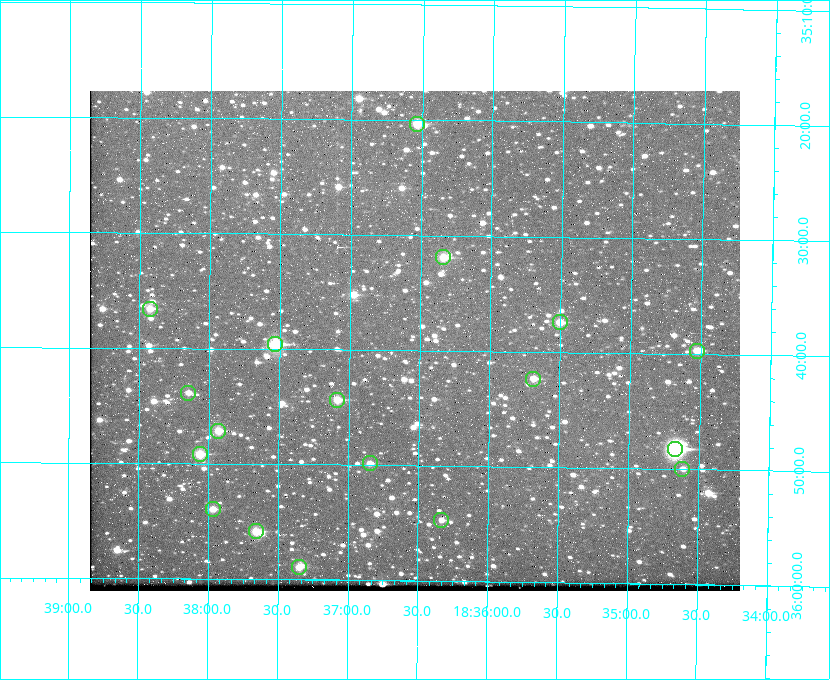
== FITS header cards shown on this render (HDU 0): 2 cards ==
NAXIS1  =                  650 / Width of table row in bytes
NAXIS2  =                  500 / Number of rows in table

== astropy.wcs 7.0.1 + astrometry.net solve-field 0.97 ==
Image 650 x 500 px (HDU 0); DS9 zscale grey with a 90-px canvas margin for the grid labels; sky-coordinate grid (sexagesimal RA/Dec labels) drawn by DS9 from the SOLVED WCS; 18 Tycho-2 reference stars matched to detected sources circled (green)
Header WCS: none
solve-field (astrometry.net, Tycho-2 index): SOLVED blind (the file carries no WCS)
Solved WCS: RA---TAN-SIP/DEC--TAN-SIP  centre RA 18:36:32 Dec +35:39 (279.13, +35.65 deg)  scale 5.21 arcsec/px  FOV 56.4' x 43.4'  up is +179 deg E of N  parity flipped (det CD > 0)
(file carries no celestial WCS; the grid is the blind solution)
Tycho-2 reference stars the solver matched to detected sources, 18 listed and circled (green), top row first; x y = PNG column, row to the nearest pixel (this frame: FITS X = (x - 90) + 1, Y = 500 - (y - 91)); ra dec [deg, ICRS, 3 dp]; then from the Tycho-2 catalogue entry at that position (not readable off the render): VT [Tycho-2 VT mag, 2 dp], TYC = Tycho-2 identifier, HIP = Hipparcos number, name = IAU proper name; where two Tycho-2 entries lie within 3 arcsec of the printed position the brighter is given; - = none
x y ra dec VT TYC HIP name
417 124 279.134 +35.339 9.91 2645-980-1 - -
443 257 279.085 +35.532 9.84 2645-710-1 - -
150 309 279.606 +35.610 10.50 2645-565-1 - -
560 322 278.877 +35.623 10.37 2632-1282-1 - -
275 344 279.382 +35.660 8.88 2649-136-1 91311 -
697 351 278.632 +35.662 10.68 2636-195-1 - -
533 379 278.922 +35.705 10.37 2636-96-1 - -
188 393 279.537 +35.731 11.00 2649-31-1 - -
337 400 279.271 +35.739 10.27 2649-22-1 - -
218 431 279.483 +35.786 9.96 2649-1276-1 - -
675 449 278.667 +35.805 7.78 2636-68-1 91080 -
200 454 279.516 +35.819 10.07 2649-1464-1 - -
370 463 279.212 +35.831 10.99 2649-1529-1 - -
682 469 278.654 +35.833 11.29 2636-133-1 - -
213 509 279.492 +35.899 10.86 2649-1492-1 - -
441 520 279.083 +35.912 11.42 2649-1448-1 - -
256 531 279.414 +35.931 10.32 2649-1381-1 - -
299 567 279.337 +35.982 10.50 2649-1232-1 - -